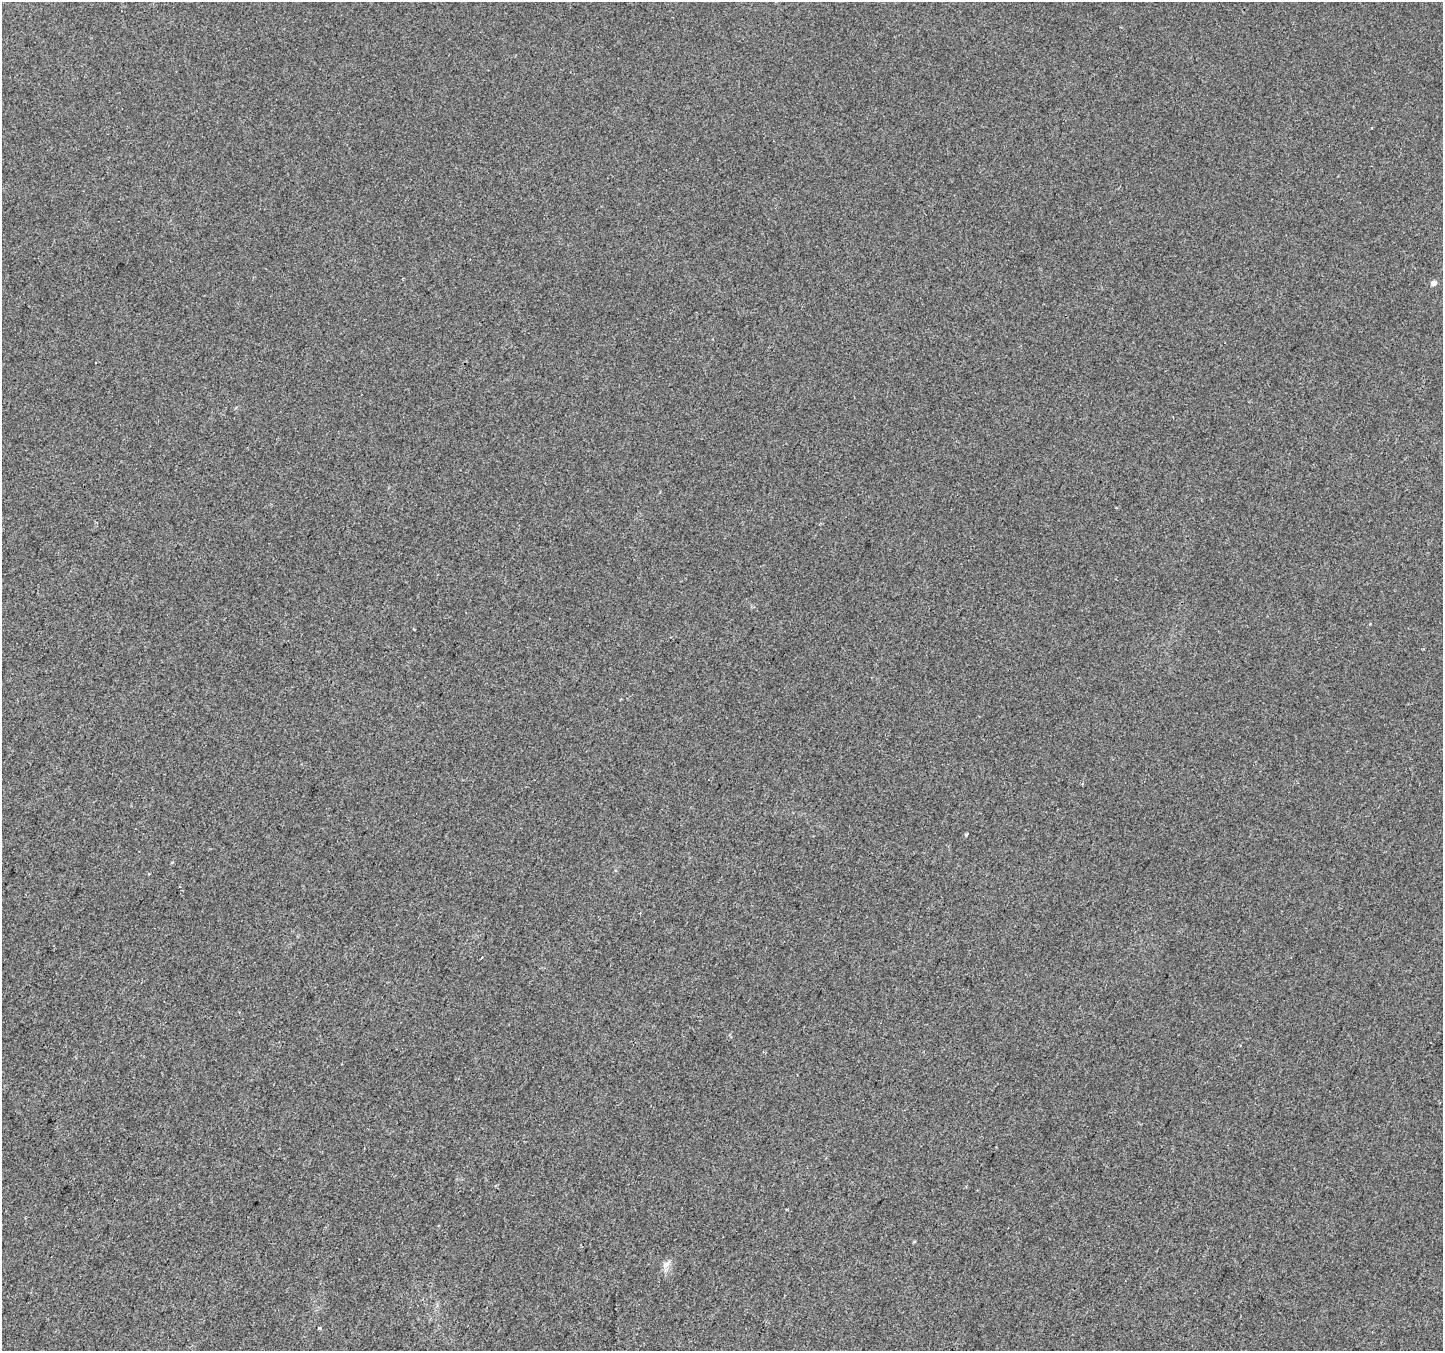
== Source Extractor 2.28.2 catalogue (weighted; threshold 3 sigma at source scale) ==
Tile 7 of 4 x 4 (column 3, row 2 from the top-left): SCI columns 2911-4351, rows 2980-4328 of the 5805 x 5898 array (HDU 1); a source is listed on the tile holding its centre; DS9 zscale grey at full resolution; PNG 1445 x 1353 px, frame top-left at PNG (2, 2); no overlay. Shown black and unused: <1% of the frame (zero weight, under 2 of 3 exposures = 2% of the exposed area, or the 3 px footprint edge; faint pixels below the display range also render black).
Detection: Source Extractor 2.28.2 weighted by HDU 2 'WHT'; one run over the whole footprint, this tile lists its part. Background 0.0116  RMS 0.0068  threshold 0.0304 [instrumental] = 3 sigma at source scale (4.5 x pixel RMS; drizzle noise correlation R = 1.50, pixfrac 1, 0.0396/0.0396 arcsec/px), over >= 5 px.
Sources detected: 5; all 5 listed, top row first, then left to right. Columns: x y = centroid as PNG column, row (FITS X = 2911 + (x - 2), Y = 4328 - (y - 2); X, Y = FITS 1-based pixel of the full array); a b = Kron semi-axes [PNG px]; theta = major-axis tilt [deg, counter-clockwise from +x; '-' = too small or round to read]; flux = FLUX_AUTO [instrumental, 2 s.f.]
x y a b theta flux
1434 283 4 4 - 4.9
1370 623 4 2 - 0.54
966 835 4 3 - 0.86
482 958 3 2 - 1.1
666 1264 12 6 48 3.2